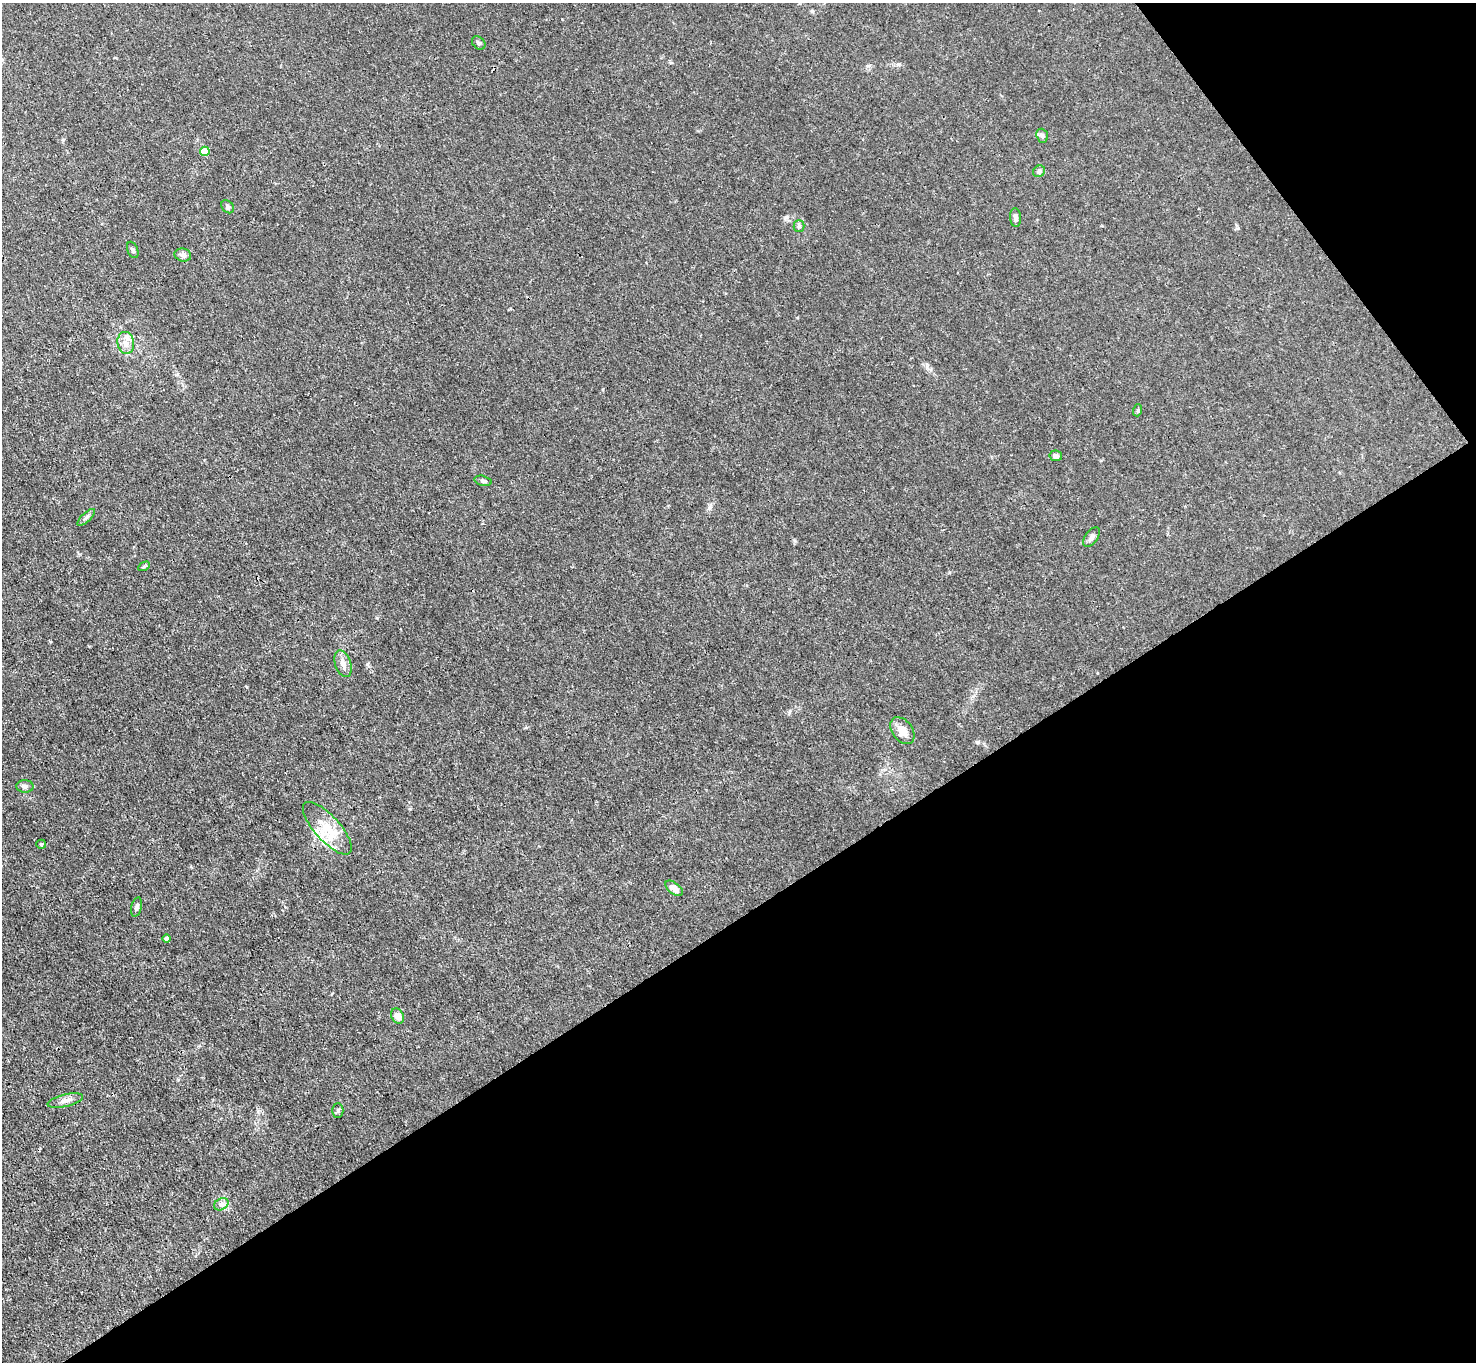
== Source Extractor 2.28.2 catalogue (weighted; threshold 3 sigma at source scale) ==
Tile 12 of 4 x 4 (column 4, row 3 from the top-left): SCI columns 4421-5894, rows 1515-2874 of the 5894 x 5887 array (HDU 1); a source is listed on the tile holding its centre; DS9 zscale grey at full resolution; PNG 1478 x 1364 px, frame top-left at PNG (2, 3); each listed source drawn as its Kron ellipse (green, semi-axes under 4 px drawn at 4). Shown black and unused: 36% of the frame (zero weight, under 3 of 4 exposures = <1% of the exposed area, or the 3 px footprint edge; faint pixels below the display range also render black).
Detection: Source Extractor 2.28.2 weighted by HDU 2 'WHT'; one run over the whole footprint, this tile lists its part. Background 0.0269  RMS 0.0028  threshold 0.0124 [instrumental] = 3 sigma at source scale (4.5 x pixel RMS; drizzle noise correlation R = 1.50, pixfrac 1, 0.05/0.05 arcsec/px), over >= 5 px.
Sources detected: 30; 2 inside a brighter listed object's ellipse — not listed separately; the other 28 listed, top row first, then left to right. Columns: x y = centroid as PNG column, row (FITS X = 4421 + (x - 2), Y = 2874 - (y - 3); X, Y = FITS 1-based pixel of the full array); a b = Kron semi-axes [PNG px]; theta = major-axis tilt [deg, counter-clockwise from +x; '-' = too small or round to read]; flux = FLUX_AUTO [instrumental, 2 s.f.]
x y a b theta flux
479 43 7 5 -42 0.6
1042 136 7 5 -70 0.6
205 151 5 4 - 6.7
1039 171 6 5 - 0.84
228 207 7 5 -46 0.68
1015 217 9 5 -85 1
799 226 5 5 - 0.5
133 250 8 5 -67 0.61
183 255 8 6 -11 0.98
126 343 11 8 -82 2
1138 410 6 4 72 0.33
1056 456 6 5 - 0.95
483 481 8 5 -15 0.63
86 517 11 4 44 0.76
1092 537 11 6 54 1.2
144 566 6 4 30 0.39
343 664 14 8 -71 1.9
902 731 15 10 -53 3.1
25 786 8 6 -3 0.84
327 828 33 12 -48 6.9
41 844 5 4 - 0.35
674 888 10 5 -37 2.3
137 907 10 5 76 0.93
167 939 4 4 - 1.3
397 1016 8 6 -61 2
65 1100 18 6 13 1.7
338 1111 7 5 90 0.5
221 1204 8 5 29 0.87
Unlisted compact peaks at least as high as the median listed source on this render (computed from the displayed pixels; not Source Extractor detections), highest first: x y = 367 664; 898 64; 410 809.